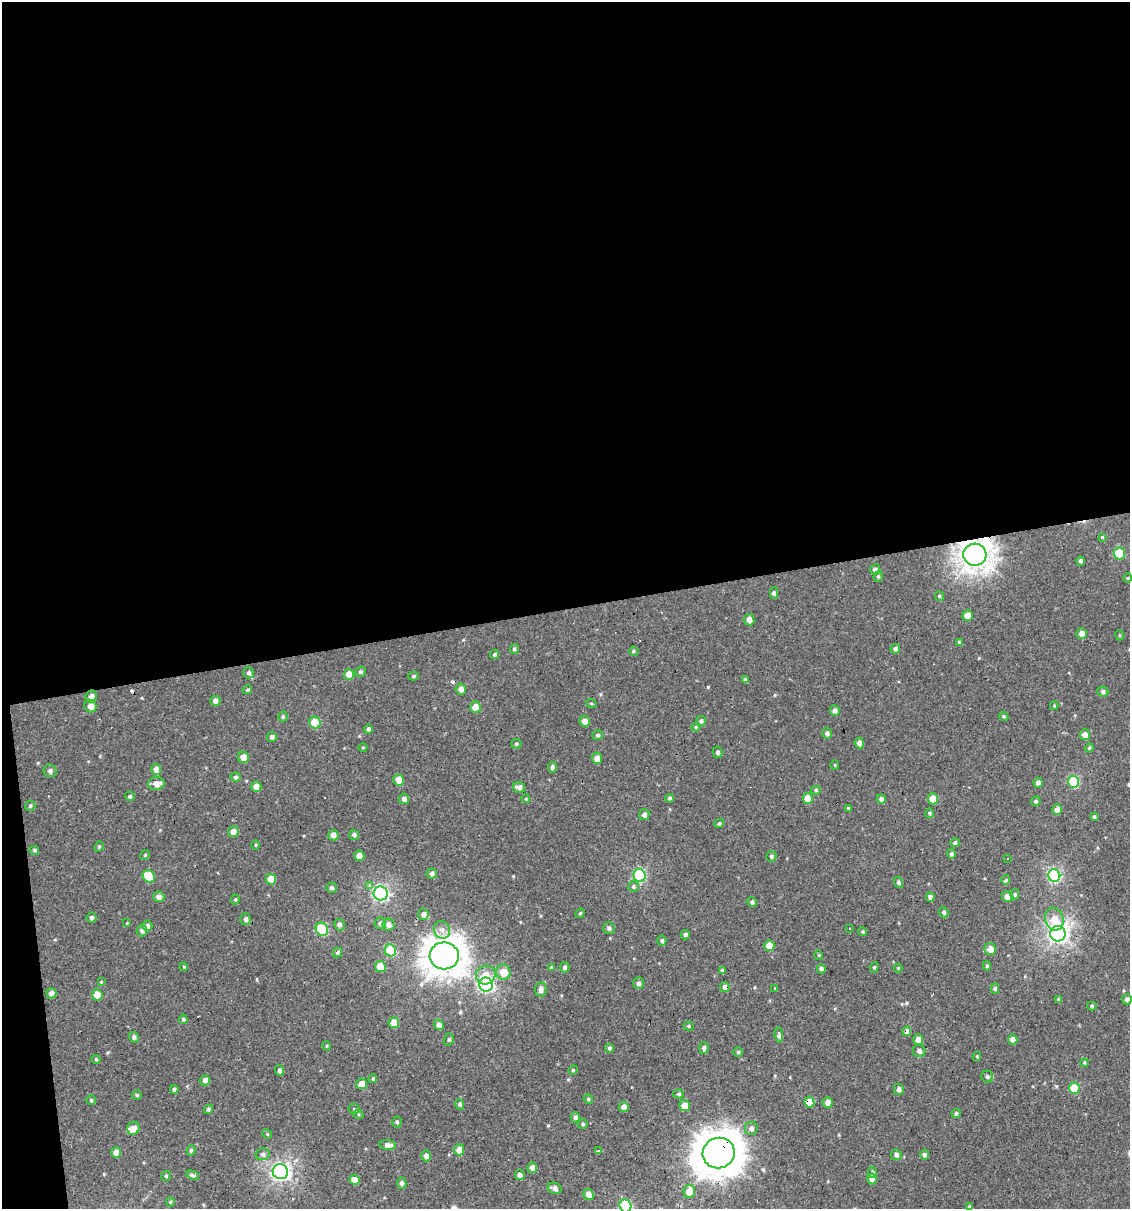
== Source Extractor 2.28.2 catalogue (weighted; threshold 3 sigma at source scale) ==
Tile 1 of 4 x 4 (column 1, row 1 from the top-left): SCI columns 22-1149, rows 3623-4829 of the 4599 x 4829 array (HDU 1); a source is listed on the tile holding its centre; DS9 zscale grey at full resolution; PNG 1132 x 1211 px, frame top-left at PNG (2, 2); each listed source drawn as its Kron ellipse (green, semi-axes under 4 px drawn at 4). Shown black and unused: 52% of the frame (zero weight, under 2 of 3 exposures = <1% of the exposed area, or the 3 px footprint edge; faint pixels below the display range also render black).
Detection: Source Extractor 2.28.2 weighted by HDU 2 'WHT'; one run over the whole footprint, this tile lists its part. Background -2.67e-04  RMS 0.0035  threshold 0.0156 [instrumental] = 3 sigma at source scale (4.5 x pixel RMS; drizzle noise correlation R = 1.50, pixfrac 1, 0.0396/0.0396 arcsec/px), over >= 5 px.
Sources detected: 236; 6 cosmic-ray / hot-pixel residue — neither listed nor drawn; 3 inside a brighter listed object's ellipse — not listed separately; the other 227 listed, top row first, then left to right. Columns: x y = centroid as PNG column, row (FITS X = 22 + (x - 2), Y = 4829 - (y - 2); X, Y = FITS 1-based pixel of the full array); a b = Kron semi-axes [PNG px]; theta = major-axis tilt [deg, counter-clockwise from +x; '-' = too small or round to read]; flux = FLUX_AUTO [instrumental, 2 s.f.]
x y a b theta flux
1103 537 3 3 - 1.6
1120 553 6 5 - 16
975 555 11 11 - 350
1081 561 4 4 - 1
875 569 5 5 - 1.3
878 576 5 4 - 0.53
1128 578 4 4 - 0.36
774 593 6 4 89 0.91
939 596 5 4 - 0.49
968 615 5 5 - 3.3
749 620 6 5 - 2.3
1081 633 5 5 - 2.2
1119 635 5 3 - 0.35
959 642 4 4 - 0.69
514 649 5 4 - 0.64
895 649 5 4 - 1.3
634 651 5 4 - 0.5
494 654 5 4 - 0.94
360 672 5 5 - 0.64
248 673 5 5 - 0.8
349 674 5 5 - 4.3
414 676 5 4 - 0.53
745 680 4 4 - 0.71
461 689 5 5 - 2
247 690 5 4 - 0.58
1103 691 5 5 - 0.95
91 696 6 5 - 1.8
215 701 5 5 - 1.8
591 703 5 3 - 0.36
90 706 6 6 - 2.6
1054 706 4 3 - 0.39
476 707 6 5 - 4.1
835 711 5 5 - 1.5
1004 716 5 4 - 0.46
283 717 5 4 - 0.58
584 721 5 5 - 2.4
701 721 5 4 - 0.79
315 723 6 5 - 9.6
696 727 4 4 - 0.35
368 729 5 4 - 0.73
827 733 5 5 - 1.2
598 735 5 4 - 0.72
1085 735 5 5 - 2.6
272 737 5 5 - 1.2
859 743 5 4 - 1.8
516 744 5 4 - 0.62
363 747 4 3 - 0.27
1089 748 4 4 - 0.44
718 752 6 5 - 0.77
243 757 6 5 - 3.7
597 758 5 5 - 2.5
835 765 4 3 - 0.27
552 767 5 4 - 1.1
156 769 5 5 - 3.1
50 771 6 6 - 1.1
236 777 5 4 - 0.87
399 780 6 5 - 3.9
1074 782 6 5 - 26
156 783 8 6 5 2.6
1038 783 5 4 - 1.5
256 787 5 5 - 2.7
519 787 6 5 - 1.6
816 790 5 4 - 0.55
130 796 5 5 - 0.62
669 798 4 4 - 0.73
404 799 5 5 - 1.5
526 799 4 4 - 0.37
808 799 5 5 - 5.1
881 799 5 4 - 1.5
933 799 5 5 - 6
1036 801 5 4 - 0.62
30 806 5 5 - 0.54
848 808 4 3 - 0.34
1057 810 5 5 - 2
929 813 5 4 - 0.51
644 815 5 5 - 1.2
1094 817 4 3 - 0.6
719 823 5 4 - 0.59
233 832 5 5 - 2.8
333 835 5 5 - 2.1
354 835 5 5 - 0.94
955 843 5 4 - 0.79
255 845 5 3 - 0.31
99 847 5 4 - 0.41
34 850 5 4 - 0.55
951 854 4 4 - 0.81
145 855 5 4 - 0.45
359 856 5 5 - 3.1
771 856 5 5 - 0.71
1007 859 3 3 - 0.51
432 873 5 5 - 1
640 875 6 6 - 31
1054 875 6 6 - 47
149 876 6 5 - 11
271 879 5 5 - 5.3
1006 880 5 3 - 2.4
898 882 5 4 - 0.81
369 886 4 3 - 1.5
633 886 5 5 - 0.66
331 888 5 5 - 0.79
381 893 7 7 - 79
1015 894 5 4 - 0.55
1007 896 5 5 - 2
159 897 5 5 - 1.7
930 897 4 4 - 1.2
235 899 5 4 - 0.4
752 902 5 4 - 0.88
944 912 5 4 - 0.73
580 913 5 4 - 0.44
423 914 6 5 - 1.2
91 918 5 5 - 0.76
246 919 5 5 - 1.2
1054 919 11 9 -72 4.7
127 923 4 4 - 0.27
380 923 6 6 - 1.1
339 925 6 5 - 1.1
388 925 6 6 - 1.6
147 926 5 5 - 1.1
609 928 6 5 - 0.98
322 929 7 6 - 24
849 929 3 2 - 1.1
442 930 9 8 - 2.1
142 931 6 5 - 1.4
863 932 4 4 - 0.57
1058 934 7 7 - 140
685 935 5 4 - 0.88
662 941 5 4 - 0.71
769 946 5 5 - 4.9
990 949 6 5 - 3.5
390 950 6 5 - 19
337 953 5 4 - 0.69
819 955 4 4 - 0.37
444 956 14 13 - 520
380 966 5 5 - 6.1
987 966 4 4 - 0.49
184 967 4 3 - 0.29
551 967 3 3 - 0.35
565 967 5 5 - 0.96
874 967 5 4 - 0.5
898 968 4 4 - 0.34
821 969 4 4 - 0.95
722 971 4 3 - 0.76
503 972 7 7 - 4.1
486 975 10 9 - 3.8
101 982 3 3 - 0.28
638 983 6 5 - 1
486 985 7 6 - 76
725 987 5 5 - 1.4
775 988 3 3 - 0.38
541 989 7 6 - 1.6
995 989 5 4 - 0.65
51 993 5 5 - 2
97 995 5 5 - 5.9
1127 999 5 4 - 1.2
1059 1000 4 3 - 0.89
1092 1006 5 4 - 0.55
183 1019 5 4 - 0.59
394 1023 5 5 - 4.3
439 1025 5 4 - 1.5
689 1026 5 4 - 0.53
907 1031 5 4 - 2.6
779 1035 7 4 -83 1.2
134 1037 5 5 - 0.94
449 1039 6 5 - 0.61
1013 1039 5 4 - 2.3
918 1040 5 5 - 2.8
327 1046 5 3 - 0.33
609 1048 4 4 - 0.89
704 1048 6 5 - 0.96
919 1051 6 6 - 1.4
738 1052 4 4 - 0.54
977 1056 4 4 - 0.36
96 1059 5 4 - 0.43
1084 1063 4 4 - 0.36
279 1070 5 4 - 0.99
573 1070 5 4 - 0.4
987 1077 6 6 - 0.84
373 1079 4 4 - 0.61
205 1080 5 5 - 1.7
362 1084 5 5 - 3.8
1074 1088 6 5 - 9.8
174 1089 4 4 - 0.94
899 1089 5 5 - 1.3
679 1094 5 4 - 0.54
137 1095 5 5 - 0.48
588 1099 5 4 - 0.48
91 1100 4 4 - 0.5
809 1102 5 5 - 4.5
828 1102 5 5 - 2.2
460 1104 5 4 - 0.72
684 1106 5 5 - 3.3
624 1107 5 5 - 1.9
208 1109 5 4 - 0.72
354 1109 5 5 - 0.46
956 1113 4 4 - 0.79
358 1114 5 3 - 0.39
575 1117 5 5 - 1
397 1122 5 4 - 0.61
583 1124 5 4 - 0.48
133 1128 6 6 - 3.2
751 1128 6 6 - 1.2
267 1134 5 4 - 0.39
388 1145 8 5 -5 1.9
191 1150 5 4 - 0.64
459 1150 5 5 - 3.5
598 1151 3 3 - 1.9
116 1153 5 4 - 3.2
719 1153 16 15 - 780
263 1154 7 5 14 0.86
896 1155 5 5 - 1.1
924 1155 5 4 - 1.2
426 1156 5 5 - 1.6
532 1168 5 5 - 2.6
280 1172 8 7 - 110
872 1172 5 4 - 0.77
193 1175 6 4 -23 1.4
520 1175 5 4 - 1.9
166 1176 5 5 - 0.42
872 1179 5 4 - 2.3
355 1180 5 5 - 4.1
402 1183 5 4 - 1.1
555 1188 7 5 -22 1.6
689 1191 7 5 84 4.5
589 1194 5 5 - 2.9
170 1202 4 4 - 0.39
625 1206 6 6 - 33
970 1207 3 3 - 0.54
Overlapping masked pixels (flux is a lower limit): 7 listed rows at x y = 975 555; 519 787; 444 956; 725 987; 907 1031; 809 1102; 719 1153
Isophote crosses this tile's border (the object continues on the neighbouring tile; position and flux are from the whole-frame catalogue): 1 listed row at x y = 625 1206